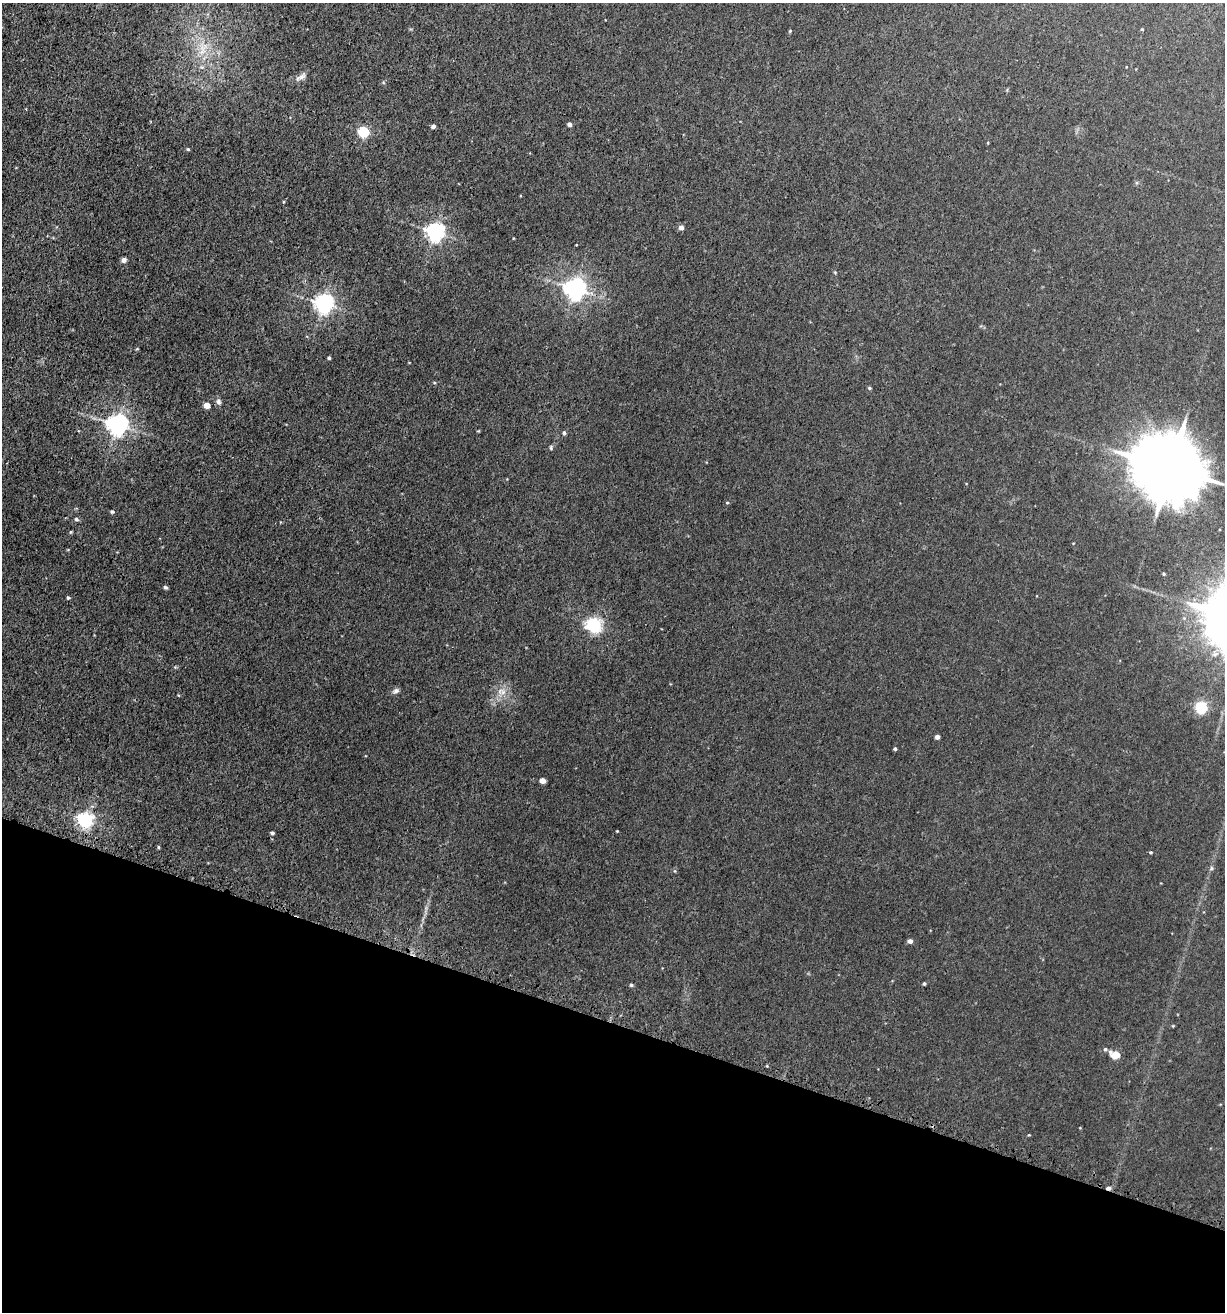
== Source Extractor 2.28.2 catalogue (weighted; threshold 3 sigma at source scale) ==
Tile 15 of 4 x 4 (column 3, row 4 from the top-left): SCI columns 2623-3845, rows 61-1370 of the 5414 x 5354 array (HDU 1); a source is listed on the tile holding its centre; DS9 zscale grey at full resolution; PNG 1227 x 1314 px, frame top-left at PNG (2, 3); no overlay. Shown black and unused: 22% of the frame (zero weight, under 3 of 5 exposures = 5% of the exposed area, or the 3 px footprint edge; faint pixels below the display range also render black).
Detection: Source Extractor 2.28.2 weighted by HDU 2 'WHT'; one run over the whole footprint, this tile lists its part. Background 0.0209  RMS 0.003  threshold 0.0135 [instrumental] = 3 sigma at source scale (4.5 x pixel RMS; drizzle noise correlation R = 1.50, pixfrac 1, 0.05/0.05 arcsec/px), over >= 5 px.
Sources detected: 49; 1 cosmic-ray / hot-pixel residue — not listed; the other 48 listed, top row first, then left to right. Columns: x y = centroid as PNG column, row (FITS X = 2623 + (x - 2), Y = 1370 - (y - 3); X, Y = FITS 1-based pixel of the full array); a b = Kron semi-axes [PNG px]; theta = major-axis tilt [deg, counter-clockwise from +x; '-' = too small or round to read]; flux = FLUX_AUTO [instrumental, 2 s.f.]
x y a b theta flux
1142 29 4 3 - 0.26
790 31 4 4 - 0.26
203 49 23 11 66 5.5
301 77 17 6 29 1.4
569 124 4 4 - 1
433 126 4 4 - 0.79
364 132 5 5 - 30
188 149 4 3 - 0.34
681 227 5 4 - 1.5
435 232 6 6 - 130
124 260 5 5 - 0.98
835 272 5 3 - 0.29
575 289 7 7 - 200
323 304 7 6 - 140
329 358 3 3 - 0.47
434 383 5 3 - 0.27
869 388 4 4 - 0.46
218 402 9 6 -75 0.91
207 405 5 4 - 3.4
117 425 7 7 - 190
564 433 4 4 - 0.57
551 448 6 4 -90 0.4
1171 468 21 17 -28 2700
727 503 4 4 - 0.31
112 512 4 4 - 0.45
76 519 5 5 - 0.56
1163 574 3 3 - 0.32
165 587 4 4 - 0.59
68 598 4 3 - 0.41
594 625 6 6 - 71
396 691 8 6 19 0.84
503 692 9 6 -73 1.4
1201 708 9 9 - 8.6
937 737 4 4 - 1.1
895 749 3 3 - 0.48
543 781 5 4 - 2.7
85 820 6 6 - 84
617 831 2 2 - 0.18
272 833 4 3 - 0.59
158 847 5 3 - 0.33
1151 852 4 3 - 0.33
1211 868 6 4 90 0.46
910 941 5 4 - 1.2
924 984 4 3 - 0.41
631 985 5 4 - 0.41
1105 1049 6 5 - 0.49
1115 1055 7 5 -21 6
1108 1188 5 4 - 0.83
Overlapping masked pixels (flux is a lower limit): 1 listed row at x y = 1108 1188